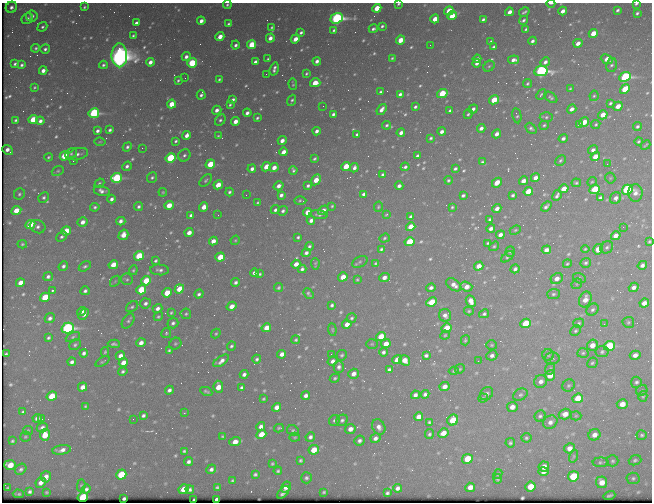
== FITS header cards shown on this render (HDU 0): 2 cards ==
NAXIS1  =                  650 / Width of table row in bytes
NAXIS2  =                  500 / Number of rows in table

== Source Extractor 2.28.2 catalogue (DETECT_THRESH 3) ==
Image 650 x 500 px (HDU 0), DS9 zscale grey, 1 PNG px = 1 image px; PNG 654 x 504 px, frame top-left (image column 1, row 500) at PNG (2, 3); each listed source drawn as its Kron ellipse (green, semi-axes under 4 px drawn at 4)
Background 445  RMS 2.2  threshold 6.6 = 3 sigma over >= 5 px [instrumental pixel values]
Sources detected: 673; of the 673, the 500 brightest by FLUX_AUTO listed and drawn (173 fainter detections omitted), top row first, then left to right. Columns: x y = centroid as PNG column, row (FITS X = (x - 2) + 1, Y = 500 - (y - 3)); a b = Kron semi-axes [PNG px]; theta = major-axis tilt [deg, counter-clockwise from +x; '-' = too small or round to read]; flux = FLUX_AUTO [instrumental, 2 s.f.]
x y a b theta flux
551 3 4 2 - 290
398 4 3 2 - 210
636 4 4 2 - 240
227 5 4 4 - 260
11 7 6 5 - 580
84 7 3 3 - 220
377 8 4 4 - 3100
617 10 4 3 - 300
449 11 5 4 - 4000
563 11 4 3 - 1000
509 12 4 3 - 1100
524 12 6 3 32 260
637 13 4 3 - 280
32 16 6 5 - 790
452 16 5 4 - 3100
337 18 6 5 - 40000
27 19 6 5 - 530
435 19 4 4 - 2000
483 19 4 3 - 340
523 20 4 3 - 310
201 21 4 3 - 960
136 23 4 3 - 550
229 24 4 3 - 280
382 26 4 3 - 280
42 27 5 4 - 330
272 27 3 3 - 210
373 29 5 3 - 400
526 29 3 3 - 230
334 30 4 3 - 290
301 32 3 3 - 320
593 33 5 4 - 2300
133 36 3 3 - 230
220 37 4 4 - 1700
270 38 4 4 - 1000
295 39 5 4 - 1600
400 40 4 4 - 2100
533 41 4 3 - 440
491 42 4 3 - 280
578 43 4 3 - 1100
235 45 4 3 - 450
252 45 5 4 - 7000
430 45 2 2 - 290
493 47 4 3 - 310
36 48 4 4 - 280
45 49 5 4 - 400
119 55 12 8 -89 150000
186 57 4 4 - 630
392 58 3 3 - 180
268 59 3 3 - 220
477 59 4 3 - 550
607 59 6 4 -22 1600
514 60 5 3 - 770
317 61 4 3 - 650
150 62 4 4 - 970
255 62 4 3 - 530
545 62 5 4 - 620
192 63 5 4 - 7100
477 63 4 3 - 620
15 64 4 3 - 370
22 65 4 3 - 340
103 65 4 4 - 340
611 65 7 5 80 290
489 66 6 5 - 240
274 69 7 3 74 520
43 71 4 4 - 930
541 71 7 5 11 39000
266 74 2 2 - 280
306 74 4 3 - 230
625 77 6 4 24 25000
185 78 2 2 - 200
219 79 4 3 - 240
178 80 3 3 - 250
315 83 5 4 - 3300
293 84 6 2 -85 210
527 84 4 3 - 260
34 87 3 3 - 190
570 88 4 3 - 180
625 89 5 4 - 3900
381 92 3 3 - 280
442 93 5 4 - 4900
400 94 4 3 - 440
541 94 6 3 47 250
201 95 4 3 - 380
594 96 5 4 - 210
551 97 7 4 -35 350
233 100 4 3 - 410
292 100 6 3 68 300
494 100 5 4 - 4100
610 103 3 3 - 290
171 104 4 4 - 2500
230 105 4 3 - 230
323 106 2 2 - 220
618 106 5 4 - 1500
415 107 4 3 - 310
382 109 6 4 54 890
473 109 5 3 - 520
572 109 5 4 - 730
217 110 5 4 - 790
450 110 4 3 - 290
94 113 5 5 - 20000
247 113 4 4 - 620
333 114 4 3 - 490
468 114 5 3 - 250
603 115 5 4 - 1700
517 116 7 4 -79 230
546 117 6 5 - 310
257 118 3 3 - 260
33 119 5 4 - 4000
16 120 3 3 - 260
220 120 6 5 - 350
40 121 4 4 - 580
235 121 4 4 - 1300
584 122 5 4 - 2200
579 124 4 3 - 420
596 124 5 4 - 240
387 125 4 4 - 300
544 125 5 4 - 240
637 126 4 4 - 310
481 128 4 3 - 610
531 128 6 4 -50 370
110 130 4 3 - 390
97 131 4 3 - 480
317 131 4 3 - 610
442 132 4 4 - 660
401 133 4 4 - 870
357 134 4 3 - 280
497 134 4 4 - 820
187 135 4 4 - 950
218 136 4 3 - 190
431 138 3 3 - 270
563 138 5 4 - 490
282 140 4 4 - 920
176 141 4 3 - 290
639 141 4 3 - 230
100 142 5 4 - 180
646 145 5 2 - 180
127 147 5 4 - 370
142 148 2 2 - 940
8 150 6 4 -39 800
593 150 5 4 - 500
284 152 4 4 - 1100
71 154 6 5 - 280
78 154 10 6 15 590
184 155 6 5 - 430
64 156 5 4 - 4500
418 156 4 3 - 530
595 156 5 4 - 1700
48 157 4 3 - 220
171 158 5 4 - 13000
314 159 4 3 - 250
560 160 6 4 45 290
73 161 3 2 - 250
482 162 4 3 - 270
210 164 5 4 - 4600
607 164 2 2 - 380
127 166 5 4 - 480
346 166 5 4 - 3300
266 167 5 4 - 1900
405 167 4 3 - 370
274 168 4 4 - 1200
354 168 5 4 - 600
455 168 4 3 - 320
252 169 4 3 - 620
293 170 4 3 - 310
58 171 6 4 21 250
383 175 4 3 - 390
152 177 5 4 - 300
117 178 5 4 - 15000
535 178 5 4 - 940
610 178 5 5 - 210
206 180 7 4 46 310
316 180 6 4 60 2100
449 180 4 3 - 250
523 181 5 4 - 1100
592 182 5 4 - 180
99 183 5 4 - 240
497 183 5 4 - 1700
576 183 4 3 - 260
218 185 5 4 - 2400
278 186 5 4 - 790
308 186 4 3 - 380
399 186 4 3 - 550
564 189 5 4 - 1900
595 189 5 4 - 5800
627 190 5 4 - 23000
102 191 8 5 -13 680
528 191 5 4 - 3700
163 192 4 3 - 180
229 192 4 4 - 340
635 193 9 7 88 930
19 194 6 5 - 320
364 194 4 3 - 400
246 195 2 2 - 190
281 195 4 4 - 540
463 195 4 3 - 320
513 195 3 3 - 310
557 195 6 3 60 410
44 198 5 5 - 360
600 198 4 3 - 330
616 198 6 5 - 640
112 199 4 3 - 550
300 201 6 4 0 240
258 202 3 3 - 230
169 205 5 4 - 2200
332 206 4 4 - 210
95 207 4 4 - 310
139 207 5 4 - 400
204 207 5 4 - 1600
378 207 5 4 - 180
452 207 3 3 - 190
546 207 6 3 40 390
497 209 4 4 - 870
16 210 5 4 - 2500
275 210 5 4 - 390
323 210 6 4 35 930
283 211 5 4 - 410
307 212 4 4 - 1700
387 214 3 3 - 200
191 215 4 3 - 440
218 215 2 2 - 180
319 215 9 4 -7 350
411 217 4 3 - 410
490 219 3 3 - 260
311 220 4 4 - 790
121 221 4 4 - 640
82 222 5 4 - 1100
30 224 5 4 - 5100
38 227 8 6 -20 560
411 227 5 4 - 2700
623 227 2 2 - 420
491 228 4 4 - 680
515 230 6 4 23 200
66 231 5 4 - 3500
189 233 4 4 - 1200
123 235 5 4 - 1500
500 235 4 4 - 810
616 236 5 4 - 1100
61 237 6 4 43 350
298 237 3 3 - 260
385 238 5 4 - 240
235 240 5 4 - 180
213 241 4 4 - 1100
409 242 5 4 - 6000
649 242 3 3 - 190
488 243 4 3 - 240
22 244 4 4 - 230
309 246 4 3 - 310
494 246 5 4 - 230
607 247 7 5 42 380
381 249 4 3 - 270
585 249 4 3 - 190
598 249 5 4 - 2600
546 250 4 4 - 940
510 252 5 4 - 240
306 253 5 4 - 540
139 256 5 4 - 5600
220 257 5 4 - 3900
507 257 7 4 37 250
156 261 4 3 - 260
360 262 8 5 28 270
376 263 3 3 - 230
586 263 5 4 - 320
296 264 4 4 - 1300
315 264 6 3 -86 200
567 264 4 4 - 220
113 265 5 4 - 2500
642 265 5 4 - 590
63 266 5 4 - 470
85 266 7 4 30 330
479 266 5 4 - 1400
302 269 4 4 - 430
515 269 4 4 - 440
133 270 5 4 - 200
160 270 9 5 -4 550
254 273 4 4 - 610
260 274 4 3 - 230
48 277 5 4 - 440
343 277 5 4 - 2200
384 277 5 4 - 900
579 278 6 5 - 270
127 279 6 6 - 300
557 279 6 5 - 1000
357 280 4 3 - 180
115 281 6 4 56 180
146 281 5 4 - 4200
236 282 4 4 - 450
20 283 4 4 - 1500
577 284 6 4 46 200
454 285 8 5 -36 1000
466 287 6 5 - 1300
634 287 5 4 - 630
279 288 5 4 - 260
431 288 5 4 - 530
179 289 5 4 - 3000
52 290 3 3 - 260
141 290 5 4 - 6400
85 291 4 4 - 410
167 293 5 4 - 3400
199 294 5 4 - 400
308 294 6 3 -51 300
553 294 6 5 - 310
45 297 5 4 - 6400
585 299 8 6 68 1500
471 301 6 4 -65 1200
432 302 5 4 - 4000
145 303 6 5 - 490
644 303 5 4 - 1300
332 305 4 3 - 310
232 306 5 4 - 1200
132 307 7 5 36 310
157 308 5 4 - 690
592 310 7 5 43 390
82 311 5 4 - 700
469 311 5 4 - 190
171 313 4 3 - 200
84 314 6 4 58 870
186 314 5 5 - 260
484 314 5 4 - 330
445 315 6 6 - 710
158 317 5 4 - 230
50 318 5 4 - 530
352 318 5 4 - 300
128 321 8 5 56 340
628 322 6 5 - 260
173 323 5 5 - 430
526 323 5 4 - 6300
579 323 5 4 - 270
347 324 4 4 - 1500
604 324 2 2 - 500
68 328 6 5 - 33000
266 328 5 4 - 2000
447 328 5 4 - 4300
332 329 6 4 -83 200
575 331 6 4 44 310
166 333 5 5 - 210
216 334 5 4 - 200
445 335 5 4 - 190
73 337 7 4 25 300
381 337 5 4 - 4100
48 338 4 3 - 270
296 340 4 4 - 220
465 340 5 4 - 220
141 343 5 4 - 970
114 344 6 3 -3 320
175 344 6 5 - 270
372 344 6 5 - 200
386 344 5 4 - 1500
75 345 6 5 - 310
492 345 5 4 - 200
592 345 6 5 - 1400
231 346 5 4 - 320
609 346 5 5 - 10000
169 350 4 3 - 250
105 352 5 4 - 210
383 352 4 4 - 440
602 352 6 5 - 340
84 353 4 4 - 470
583 353 5 5 - 270
6 354 3 3 - 230
282 354 4 4 - 860
331 354 2 2 - 390
342 355 5 5 - 250
426 355 4 3 - 380
492 355 5 5 - 560
548 355 6 5 - 300
635 355 5 4 - 910
120 356 5 4 - 910
552 358 7 6 - 340
257 359 4 4 - 360
397 360 5 4 - 2000
405 360 6 5 - 1700
221 361 9 4 34 850
333 361 5 4 - 670
478 361 2 2 - 400
72 362 4 4 - 550
102 362 8 3 33 180
123 362 5 4 - 1500
592 363 6 5 - 280
339 367 6 5 - 550
460 369 5 4 - 210
550 369 6 4 75 240
389 370 4 4 - 490
123 371 5 4 - 310
454 371 5 4 - 210
244 374 4 3 - 540
354 374 5 4 - 1000
550 375 5 5 - 2100
335 378 5 4 - 260
541 381 7 6 - 800
636 382 5 5 - 360
569 385 6 5 - 290
82 387 5 4 - 1200
218 387 6 4 -84 2100
242 387 4 3 - 370
445 387 5 4 - 1100
169 390 4 3 - 500
642 390 6 5 - 270
206 392 6 3 -25 270
425 394 4 4 - 450
486 394 7 5 42 600
306 395 4 4 - 640
415 395 4 4 - 590
520 395 7 5 31 410
52 396 5 4 - 5000
643 396 5 4 - 200
483 398 4 4 - 220
578 398 5 4 - 3900
263 399 3 3 - 190
622 404 5 4 - 1600
85 406 4 3 - 210
276 407 5 4 - 1100
512 407 5 5 - 1300
23 412 4 3 - 290
184 413 3 2 - 230
565 414 6 5 - 1400
143 415 4 3 - 380
540 416 6 5 - 390
576 416 5 4 - 190
419 417 5 4 - 1300
37 418 4 4 - 740
42 419 3 2 - 330
133 419 2 2 - 250
334 420 6 5 - 350
342 420 6 5 - 370
453 420 6 5 - 5800
429 422 4 4 - 240
550 422 7 6 - 770
42 427 5 5 - 530
261 427 4 4 - 800
379 427 8 6 -61 790
279 428 5 3 - 190
350 429 5 5 - 1100
28 430 5 4 - 190
293 431 6 5 - 360
443 433 5 4 - 1500
261 434 5 4 - 2900
429 434 5 4 - 300
45 435 6 5 - 2700
594 435 6 5 - 1100
642 435 5 5 - 270
223 436 3 3 - 200
25 437 5 5 - 190
295 437 5 4 - 180
310 437 5 4 - 500
375 438 5 4 - 630
526 438 5 5 - 270
12 441 3 3 - 230
359 441 5 5 - 520
235 442 6 4 18 1400
510 443 5 4 - 330
569 448 5 5 - 1200
62 450 9 4 8 820
314 450 5 4 - 3100
184 451 4 3 - 240
574 456 6 4 73 200
467 459 5 5 - 5200
300 460 4 4 - 280
635 460 6 5 - 310
613 461 6 5 - 300
188 462 4 4 - 530
601 462 8 4 2 270
272 464 4 3 - 210
10 465 6 5 - 2900
544 466 5 5 - 1300
21 469 6 5 - 410
211 469 5 4 - 510
278 471 4 3 - 270
543 471 5 4 - 840
121 474 5 5 - 6700
255 474 4 3 - 320
498 474 5 4 - 200
573 476 5 5 - 7400
46 477 5 5 - 980
306 478 5 5 - 390
633 478 6 5 - 340
498 479 5 4 - 270
233 481 4 3 - 250
602 482 6 5 - 1800
41 483 5 4 - 870
81 486 6 4 88 190
530 486 5 5 - 3000
217 487 4 3 - 280
286 487 6 4 55 1100
470 487 5 4 - 1200
7 488 3 2 - 190
398 488 4 4 - 600
86 489 5 4 - 430
184 489 5 4 - 2500
190 490 4 4 - 420
30 492 4 3 - 360
46 492 3 3 - 190
283 492 7 3 48 470
324 492 3 3 - 230
387 493 4 3 - 290
18 494 5 2 - 250
609 495 6 3 18 260
83 497 5 4 - 14000
124 498 3 3 - 240
194 499 3 2 - 320
217 499 4 3 - 550
At the frame edge (FLAGS 8, measured only in part): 5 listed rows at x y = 551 3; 398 4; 636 4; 227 5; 649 242
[173 fainter detections neither listed nor drawn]